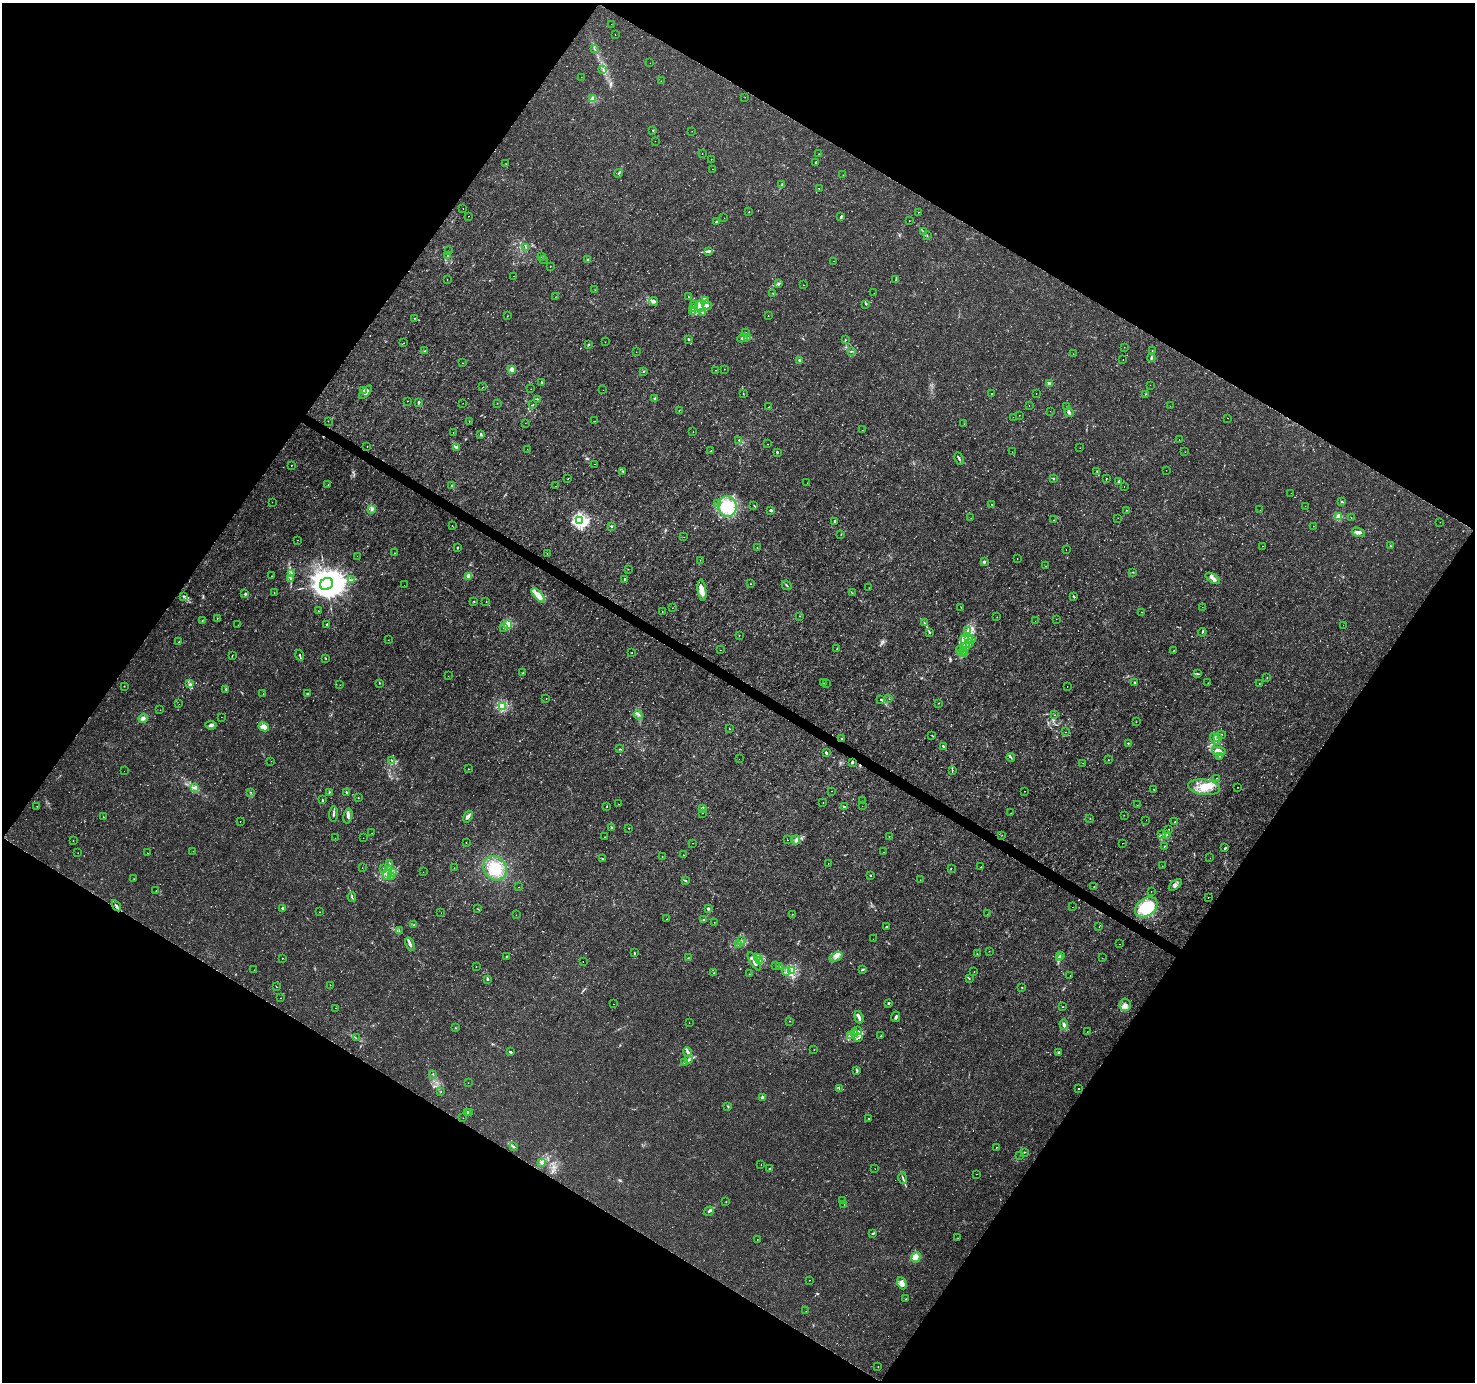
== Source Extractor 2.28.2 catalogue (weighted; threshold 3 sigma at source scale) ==
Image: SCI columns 2-5892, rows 190-5709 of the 5901 x 5965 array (HDU 1 of 3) = the unmasked area's bounding box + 8 px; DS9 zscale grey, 4 x 4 block average (1 PNG px = mean of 4 x 4 image px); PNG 1477 x 1384 px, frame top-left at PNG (2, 3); each listed source drawn as its Kron ellipse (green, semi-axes under 4 px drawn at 4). Shown black and unused: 49% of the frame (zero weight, under 3 of 4 exposures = <1% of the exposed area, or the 3 px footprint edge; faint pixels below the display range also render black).
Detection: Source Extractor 2.28.2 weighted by HDU 2 'WHT'. Background 0.00242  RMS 8.0e-04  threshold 0.00359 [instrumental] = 3 sigma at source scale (4.5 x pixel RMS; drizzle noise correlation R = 1.50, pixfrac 1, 0.0396/0.0396 arcsec/px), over >= 5 px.
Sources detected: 707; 18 too faint to see at this stretch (4 x 4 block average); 1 inside a brighter object's white glare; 12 cosmic-ray / hot-pixel residue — neither listed nor drawn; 17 coinciding with a brighter row at this scale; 51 inside a brighter listed object's ellipse — not listed separately; of the other 608, all 500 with FLUX_AUTO >= 0.102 (the completeness limit of this list) listed and drawn (108 fainter detections not listed), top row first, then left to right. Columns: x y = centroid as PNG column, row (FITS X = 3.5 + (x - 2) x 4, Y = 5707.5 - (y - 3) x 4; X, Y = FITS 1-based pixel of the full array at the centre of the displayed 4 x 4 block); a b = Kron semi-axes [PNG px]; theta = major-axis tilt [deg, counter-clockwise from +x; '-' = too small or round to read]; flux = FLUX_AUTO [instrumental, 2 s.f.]
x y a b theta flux
611 24 2 2 - 0.11
615 35 2 2 - 0.13
594 49 2 2 - 0.28
650 63 2 2 - 0.36
603 69 4 2 - 0.51
581 77 2 2 - 0.12
661 81 2 2 - 0.12
745 97 2 2 - 0.1
593 99 2 2 - 17
653 130 2 2 - 0.26
692 131 2 2 - 0.1
655 141 2 2 - 0.1
702 153 2 2 - 0.21
819 154 2 2 - 0.11
711 159 2 2 - 0.44
816 162 3 2 - 0.44
506 164 2 2 - 0.12
713 169 2 2 - 0.11
618 173 4 2 - 0.56
843 175 2 2 - 0.11
782 185 3 2 - 0.52
819 189 2 2 - 0.19
463 209 2 2 - 0.14
749 211 2 2 - 0.12
919 212 2 2 - 0.24
469 216 2 2 - 0.35
841 216 3 2 - 0.71
724 218 2 2 - 0.13
909 221 2 2 - 0.2
716 222 2 2 - 0.55
923 232 3 2 - 0.37
927 236 2 2 - 0.14
526 247 2 2 - 0.24
448 251 2 2 - 0.16
709 251 3 2 - 0.72
448 255 4 2 - 0.65
541 257 2 2 - 0.11
543 259 2 2 - 0.12
588 260 2 2 - 0.45
834 261 2 2 - 0.23
550 266 2 2 - 0.18
513 276 2 2 - 0.16
447 280 2 2 - 0.11
896 280 3 2 - 0.29
779 284 3 2 - 0.32
803 285 2 2 - 0.11
595 290 3 2 - 0.19
773 293 2 2 - 0.3
874 293 2 2 - 0.12
555 297 2 2 - 0.15
688 297 2 2 - 0.27
706 300 4 2 - 0.84
654 301 4 3 - 1
866 304 2 2 - 0.35
695 305 3 3 - 0.84
707 305 5 3 - 1.3
699 306 5 4 - 2.4
693 307 3 2 - 1.1
692 311 3 2 - 0.48
702 312 3 2 - 0.31
507 316 3 2 - 0.18
768 316 2 2 - 0.18
415 318 2 2 - 0.21
746 333 2 2 - 0.25
742 338 5 3 - 0.84
748 338 2 2 - 0.26
689 339 2 2 - 0.48
845 340 2 2 - 0.27
605 342 2 2 - 0.1
404 343 2 2 - 0.11
588 345 3 2 - 0.41
1124 347 2 2 - 0.13
425 351 3 2 - 0.25
1152 351 2 2 - 0.18
636 352 2 2 - 0.11
851 352 2 2 - 0.2
1073 354 2 2 - 0.11
1151 358 4 2 - 0.62
1123 359 2 2 - 0.21
800 361 4 3 - 0.82
462 363 2 2 - 0.33
512 369 2 2 - 12
724 369 2 2 - 0.11
716 370 2 2 - 0.2
644 371 2 2 - 0.4
542 382 2 2 - 0.48
1049 384 2 2 - 7.5
1150 385 2 2 - 0.22
483 387 2 2 - 0.16
531 389 2 2 - 0.24
364 390 4 3 - 1.2
603 390 2 2 - 0.1
365 392 8 2 47 1.5
743 393 2 2 - 0.21
1036 393 2 2 - 0.27
992 394 2 2 - 0.47
1145 394 2 2 - 0.24
654 398 3 2 - 0.35
537 399 2 2 - 0.19
407 401 2 2 - 0.16
419 403 3 2 - 0.49
463 403 2 2 - 0.12
497 403 2 2 - 0.15
533 405 2 2 - 0.29
1029 406 2 2 - 0.12
1170 406 2 2 - 0.17
769 407 2 2 - 0.13
1067 407 2 2 - 0.15
679 410 2 2 - 0.17
1050 411 2 2 - 0.11
1069 412 5 2 - 2.4
1019 415 2 2 - 0.12
1013 417 2 2 - 0.24
1228 418 2 2 - 0.12
328 421 2 2 - 0.24
595 421 2 2 - 0.13
469 422 2 2 - 0.14
525 423 2 2 - 0.12
964 424 2 2 - 0.11
862 430 2 2 - 0.13
693 432 2 2 - 0.12
453 433 2 2 - 0.22
481 434 3 2 - 0.53
739 440 2 2 - 0.4
1179 440 2 2 - 1
768 444 2 2 - 0.22
367 447 2 2 - 0.12
457 447 3 3 - 0.7
1080 448 2 2 - 0.11
527 449 2 2 - 0.11
711 451 2 2 - 0.26
777 452 2 2 - 0.76
1012 452 2 2 - 0.16
1185 452 2 2 - 0.17
959 459 6 2 -62 0.84
595 464 2 2 - 0.34
291 465 2 2 - 0.32
1166 470 2 2 - 0.11
623 471 2 2 - 0.29
1097 471 2 2 - 0.33
1107 478 2 2 - 0.11
568 479 2 2 - 0.26
1053 479 3 2 - 0.41
1119 481 3 2 - 0.95
807 483 2 2 - 0.11
328 485 2 2 - 0.21
451 485 2 2 - 0.21
555 486 2 2 - 0.19
1124 486 2 2 - 0.13
1291 493 2 2 - 0.1
1342 501 3 2 - 0.44
272 502 2 2 - 0.11
718 503 3 2 - 0.63
992 504 2 2 - 0.15
754 505 2 2 - 0.16
1305 506 2 2 - 0.12
727 507 10 9 - 11
372 510 4 2 - 0.87
771 510 2 2 - 3.3
1127 510 2 2 - 0.2
1260 510 2 2 - 0.1
1339 516 2 2 - 18
971 518 2 2 - 0.19
1118 518 2 2 - 0.11
1351 518 2 2 - 0.15
580 520 2 2 - 110
1053 520 2 2 - 0.3
835 521 2 2 - 2.7
1440 522 2 2 - 0.1
452 525 2 2 - 0.12
611 526 2 2 - 0.45
1313 526 2 2 - 0.12
1359 532 7 3 -20 1.8
841 534 2 2 - 0.2
684 537 2 2 - 0.11
297 540 2 2 - 0.18
1262 546 2 2 - 0.11
1390 546 3 2 - 0.46
457 548 2 2 - 0.44
757 548 2 2 - 0.23
1066 549 2 2 - 0.14
394 553 2 2 - 0.22
547 554 2 2 - 0.1
357 556 2 2 - 0.13
1017 559 2 2 - 0.12
700 560 2 2 - 0.12
984 562 2 2 - 2.4
1046 566 2 2 - 0.17
628 569 2 2 - 0.27
1133 572 2 2 - 0.26
291 573 4 2 - 0.37
271 576 2 2 - 0.1
469 576 4 3 - 4.6
290 578 3 2 - 0.56
1213 578 8 3 -30 2.1
624 579 2 2 - 1.7
352 580 3 2 - 0.47
327 584 6 6 - 1800
751 584 2 2 - 0.26
404 585 2 2 - 0.18
787 585 5 2 - 0.61
869 588 2 2 - 0.12
702 590 11 4 -83 4.3
274 592 2 2 - 0.14
852 593 2 2 - 0.22
245 594 2 2 - 1.5
538 595 9 4 -47 7
184 596 4 2 - 0.51
1074 597 3 2 - 0.3
474 601 2 2 - 0.24
486 602 2 2 - 0.23
961 607 2 2 - 0.17
1202 607 2 2 - 0.12
672 608 2 2 - 0.13
318 611 2 2 - 0.12
662 612 2 2 - 0.3
1142 612 2 2 - 0.17
800 616 2 2 - 0.13
997 617 2 2 - 0.19
217 618 2 2 - 0.19
1056 619 2 2 - 0.1
202 621 2 2 - 0.17
1035 621 2 2 - 0.1
924 623 4 2 - 0.41
327 624 2 2 - 1.4
508 624 2 2 - 32
238 625 2 2 - 0.2
1343 625 2 2 - 0.11
503 628 2 2 - 0.16
968 631 4 4 - 1.5
929 632 3 2 - 0.55
1202 632 4 2 - 0.44
739 635 2 2 - 0.16
968 638 3 2 - 0.6
964 639 4 2 - 1.4
971 639 2 2 - 0.28
388 640 2 2 - 0.1
179 642 2 2 - 0.4
970 643 2 2 - 0.18
965 646 2 2 - 0.53
837 648 2 2 - 0.14
720 650 2 2 - 0.12
960 650 4 2 - 0.89
1174 650 2 2 - 0.16
632 652 2 2 - 0.18
962 652 5 2 - 0.91
964 653 2 2 - 0.28
232 655 2 2 - 0.22
300 655 5 2 - 0.63
325 658 3 2 - 0.32
523 673 2 2 - 0.24
1197 673 2 2 - 0.36
448 676 2 2 - 0.23
1267 678 2 2 - 0.19
379 683 2 2 - 0.19
824 683 2 2 - 0.11
1134 683 3 2 - 0.36
1208 683 2 2 - 0.12
1259 683 2 2 - 0.15
190 684 3 2 - 0.67
826 684 2 2 - 0.16
340 685 2 2 - 0.11
124 686 2 2 - 0.2
1067 686 2 2 - 0.16
226 689 2 2 - 0.4
308 693 2 2 - 0.9
263 694 3 2 - 0.21
546 699 2 2 - 0.13
881 699 2 2 - 0.25
889 699 2 2 - 0.12
939 703 2 2 - 0.17
179 704 2 2 - 0.16
502 706 2 2 - 44
160 710 2 2 - 0.17
638 715 5 3 - 1.1
1055 715 2 2 - 0.16
221 717 2 2 - 0.18
143 718 5 4 - 1.5
1136 722 2 2 - 0.22
211 725 5 3 - 1.5
264 727 5 4 - 3.9
729 729 2 2 - 0.29
1065 732 2 2 - 0.19
1221 734 2 2 - 0.27
932 735 2 2 - 0.18
1217 738 2 2 - 0.18
842 739 2 2 - 0.79
1215 739 6 2 -63 0.91
1128 743 2 2 - 0.4
943 746 3 2 - 0.83
619 749 3 2 - 0.24
1219 751 7 3 -10 5.5
826 753 3 2 - 1
1220 756 3 2 - 0.29
1011 757 4 2 - 0.45
739 759 2 2 - 0.13
392 760 2 2 - 0.22
1108 760 2 2 - 0.18
271 761 2 2 - 0.14
852 762 2 2 - 2.8
1083 763 2 2 - 0.11
469 769 2 2 - 0.19
952 770 3 2 - 0.35
124 771 2 2 - 0.15
1217 778 2 2 - 0.1
1204 787 16 7 -8 8.5
1238 787 2 2 - 0.18
194 788 2 2 - 0.41
1154 789 2 2 - 0.19
832 791 2 2 - 0.19
1024 791 2 2 - 0.12
251 792 2 2 - 0.17
329 792 2 2 - 0.27
346 793 4 2 - 0.59
358 798 2 2 - 0.33
322 800 4 2 - 0.38
862 801 2 2 - 0.14
823 803 2 2 - 0.11
618 804 2 2 - 0.83
1137 805 2 2 - 0.14
37 806 2 2 - 0.16
862 806 2 2 - 0.12
607 807 2 2 - 0.29
844 807 3 2 - 0.61
702 808 3 2 - 0.92
703 813 2 2 - 0.24
1011 813 2 2 - 0.13
333 814 7 2 85 0.76
1124 815 2 2 - 0.2
348 816 7 3 76 1.4
103 817 2 2 - 0.14
468 817 6 3 56 1.3
1090 818 2 2 - 0.12
1146 820 2 2 - 0.14
240 821 2 2 - 0.25
1175 822 3 2 - 0.37
612 828 2 2 - 0.74
629 828 2 2 - 0.25
1169 829 2 2 - 0.18
372 833 2 2 - 0.35
1002 835 2 2 - 0.12
1161 835 2 2 - 0.45
1167 835 2 2 - 0.32
604 837 2 2 - 0.2
889 837 2 2 - 0.16
335 838 2 2 - 0.13
363 838 2 2 - 0.11
788 840 2 2 - 0.48
796 840 5 4 - 1.3
73 841 2 2 - 0.14
466 842 2 2 - 0.19
692 843 2 2 - 0.2
1122 843 2 2 - 0.48
1164 846 2 2 - 0.33
1225 848 2 2 - 1
193 851 2 2 - 0.16
884 852 2 2 - 0.15
78 853 2 2 - 0.1
147 853 2 2 - 0.13
683 855 2 2 - 0.16
662 856 2 2 - 0.17
1210 858 2 2 - 0.15
603 859 3 2 - 0.63
828 863 2 2 - 0.19
390 864 4 2 - 0.65
1162 866 2 2 - 0.14
981 867 3 2 - 0.32
362 868 2 2 - 0.21
384 868 2 2 - 0.32
454 868 2 2 - 0.11
495 868 13 11 -50 14
951 868 2 2 - 0.17
423 872 2 2 - 0.3
388 873 7 3 76 2
393 873 3 3 - 0.87
870 875 2 2 - 0.91
391 876 2 2 - 0.13
134 879 2 2 - 0.15
920 880 2 2 - 0.22
685 881 2 2 - 0.63
1175 885 8 3 42 1.6
1094 886 2 2 - 0.45
519 887 2 2 - 0.12
156 891 2 2 - 0.13
1151 891 2 2 - 0.11
352 897 5 2 - 0.54
1208 897 2 2 - 0.14
116 906 6 2 -55 0.85
1072 907 2 2 - 0.13
1146 907 12 9 36 24
283 908 2 2 - 1.2
477 908 2 2 - 0.18
708 909 2 2 - 3.2
320 912 2 2 - 0.11
441 913 2 2 - 0.18
792 914 2 2 - 0.11
987 914 2 2 - 0.1
516 915 2 2 - 0.11
667 919 2 2 - 0.44
704 919 2 2 - 1.9
714 922 2 2 - 0.11
414 925 2 2 - 0.2
887 926 3 2 - 0.48
1099 927 2 2 - 0.63
399 931 2 2 - 0.19
873 939 2 2 - 0.11
741 941 2 2 - 0.19
410 944 7 2 -69 2.3
738 944 2 2 - 0.13
1120 944 2 2 - 0.14
989 951 2 2 - 0.13
634 953 3 2 - 0.45
977 954 2 2 - 0.19
1060 955 2 2 - 0.26
506 956 2 2 - 0.32
757 957 3 2 - 0.5
836 957 7 4 22 2
283 958 2 2 - 0.19
688 958 2 2 - 0.17
1060 958 2 2 - 0.34
1102 958 2 2 - 0.19
754 961 10 2 -59 3.6
759 961 3 3 - 0.82
583 962 2 2 - 0.13
776 965 2 2 - 0.12
780 966 2 2 - 0.23
476 967 2 2 - 0.23
254 970 2 2 - 0.38
862 970 4 2 - 0.7
791 971 2 2 - 50
787 972 3 2 - 0.82
974 972 2 2 - 0.12
714 973 2 2 - 0.25
749 974 2 2 - 0.13
1070 976 2 2 - 0.25
487 979 3 2 - 0.7
969 979 2 2 - 0.25
330 985 2 2 - 0.15
276 987 2 2 - 0.23
1022 987 2 2 - 0.31
281 998 2 2 - 0.13
889 1003 2 2 - 0.92
613 1004 2 2 - 0.17
1125 1005 6 5 - 2.6
1063 1007 2 2 - 0.18
336 1008 2 2 - 0.15
859 1017 6 2 -72 2.7
896 1017 5 2 - 0.91
789 1021 2 2 - 0.18
689 1023 2 2 - 0.11
1064 1024 5 3 - 1.4
455 1028 2 2 - 0.13
857 1031 3 2 - 0.57
1087 1032 2 2 - 0.18
855 1033 4 2 - 0.75
851 1036 3 3 - 0.81
881 1036 2 2 - 0.21
356 1038 2 2 - 0.25
858 1038 2 2 - 0.36
814 1050 2 2 - 0.12
511 1052 3 2 - 0.83
687 1052 5 3 - 1.4
1058 1052 3 2 - 0.85
689 1060 2 2 - 0.32
685 1062 2 2 - 0.26
857 1070 3 2 - 0.5
433 1074 2 2 - 0.25
468 1083 2 2 - 0.16
839 1089 2 2 - 0.2
1078 1089 2 2 - 0.65
441 1092 2 2 - 0.19
762 1097 2 2 - 5
728 1106 2 2 - 0.34
469 1112 2 2 - 0.37
467 1113 2 2 - 0.24
463 1118 2 2 - 0.12
868 1118 2 2 - 0.53
513 1147 4 2 - 0.76
996 1148 2 2 - 0.22
1024 1152 2 2 - 0.22
1020 1155 2 2 - 0.16
541 1163 2 2 - 0.44
761 1164 2 2 - 0.16
769 1169 2 2 - 0.63
875 1169 2 2 - 0.11
976 1174 2 2 - 0.13
903 1178 6 2 -74 0.83
842 1200 2 2 - 0.11
726 1202 2 2 - 0.16
844 1204 2 2 - 0.32
709 1211 5 3 - 0.99
873 1233 4 2 - 0.59
958 1238 2 2 - 0.16
757 1240 2 2 - 0.18
916 1257 5 3 - 3.7
810 1280 2 2 - 0.23
902 1283 6 4 -64 2.9
906 1299 2 2 - 0.13
806 1311 2 2 - 0.3
878 1367 2 2 - 0.19
Overlapping masked pixels (flux is a lower limit): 2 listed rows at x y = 842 739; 852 762
Diffuse or blended objects may show on this block-average render without a row.